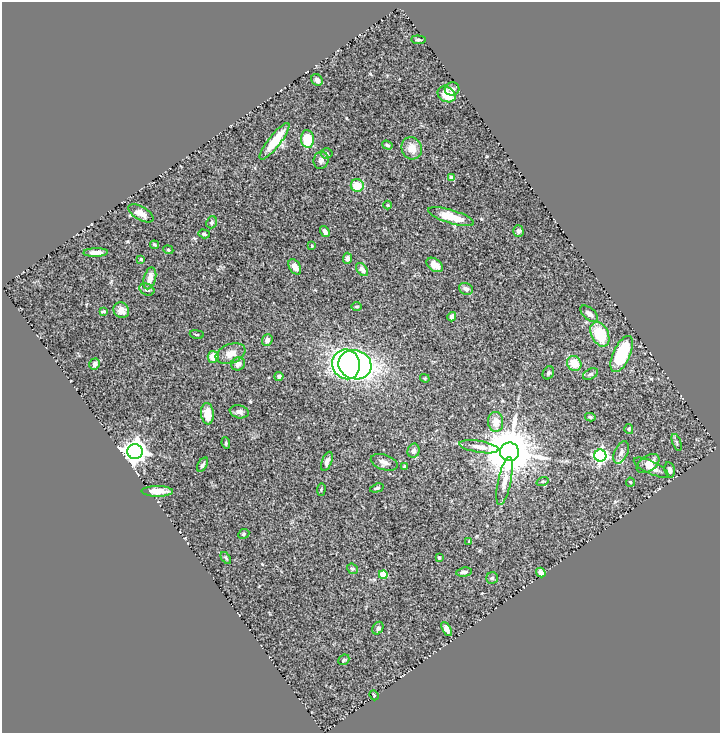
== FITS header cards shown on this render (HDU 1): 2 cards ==
NAXIS1  =                  718
NAXIS2  =                  731

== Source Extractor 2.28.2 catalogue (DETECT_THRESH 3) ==
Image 718 x 731 px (HDU 1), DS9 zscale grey, 1 PNG px = 1 image px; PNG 722 x 735 px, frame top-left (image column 1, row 731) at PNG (2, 2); each listed source drawn as its Kron ellipse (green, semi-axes under 4 px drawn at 4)
Background 0.622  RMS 0.03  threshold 0.0886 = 3 sigma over >= 5 px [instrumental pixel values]
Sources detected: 90; all 90 listed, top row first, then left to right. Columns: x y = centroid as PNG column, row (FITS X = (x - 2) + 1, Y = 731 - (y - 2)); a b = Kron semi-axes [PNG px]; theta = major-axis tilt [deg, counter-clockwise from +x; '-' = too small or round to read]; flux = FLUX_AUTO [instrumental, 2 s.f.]
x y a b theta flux
418 40 7 3 -4 3.2
317 80 6 5 - 6.7
452 89 7 6 - 7.6
447 94 9 7 -31 40
308 139 9 6 -85 55
275 141 23 6 52 62
387 145 6 4 -19 3.1
412 148 11 10 - 21
327 153 6 5 - 3
321 160 8 7 - 7.1
452 178 4 4 - 15
357 185 6 6 - 33
388 205 4 3 - 1.5
141 213 14 6 -29 17
451 217 24 6 -17 38
212 222 6 5 - 4.6
325 231 6 4 -54 7.3
518 231 6 5 - 4.5
204 234 6 4 -17 3.4
154 245 4 4 - 2.6
312 246 4 2 - 1.4
168 250 5 4 - 2.7
96 252 12 4 2 11
347 258 5 4 - 7.1
141 259 4 3 - 1.9
435 265 9 6 -34 13
295 267 8 5 -58 13
362 270 7 5 -50 8.6
150 278 11 6 75 21
466 289 7 5 -28 7.7
147 290 8 5 -23 6.6
357 306 5 2 - 2.3
121 310 8 7 - 16
104 311 4 3 - 2.6
589 314 11 5 -41 9
452 317 4 4 - 9
197 334 7 3 -9 2.4
600 334 13 8 -64 70
267 340 6 5 - 9.9
231 354 15 9 20 18
622 354 19 8 66 110
213 357 6 5 - 20
574 363 8 7 - 32
95 364 6 5 - 7.5
238 364 7 6 - 7.9
346 364 15 13 -69 400
355 365 17 14 -18 670
548 373 7 5 58 3.8
590 374 8 5 27 4
279 376 4 4 - 3.8
425 378 5 4 - 2.4
239 412 9 6 -12 7.5
207 414 10 6 -85 32
590 417 5 3 - 3
496 422 10 7 -85 21
629 429 5 4 - 2.9
677 442 9 3 -69 3
226 443 6 4 -83 2.4
479 447 20 6 -9 14
413 451 7 6 - 6.6
135 452 8 7 - 1600
509 452 9 9 - 10000
621 452 12 6 65 9.1
600 456 6 6 - 350
327 461 10 5 70 8.3
384 462 14 7 -18 11
648 464 13 7 34 19
203 465 8 4 61 4.7
405 467 4 4 - 3.4
651 467 19 6 -26 20
670 470 8 5 -80 6.8
505 481 24 6 78 18
542 481 6 3 19 2
630 482 4 4 - 2.2
377 488 7 3 17 3.2
321 489 6 2 85 2
157 491 16 5 0 27
244 534 6 4 25 2.8
469 541 3 2 - 1.4
226 558 7 3 -54 2.7
439 558 3 2 - 2.3
352 569 6 5 - 3.1
464 572 8 4 7 5.9
541 572 5 4 - 6.2
383 575 4 4 - 55
492 578 6 6 - 3.6
378 628 7 5 57 4.7
447 629 7 4 -60 10
344 660 6 5 - 3.3
374 695 5 4 - 2.1